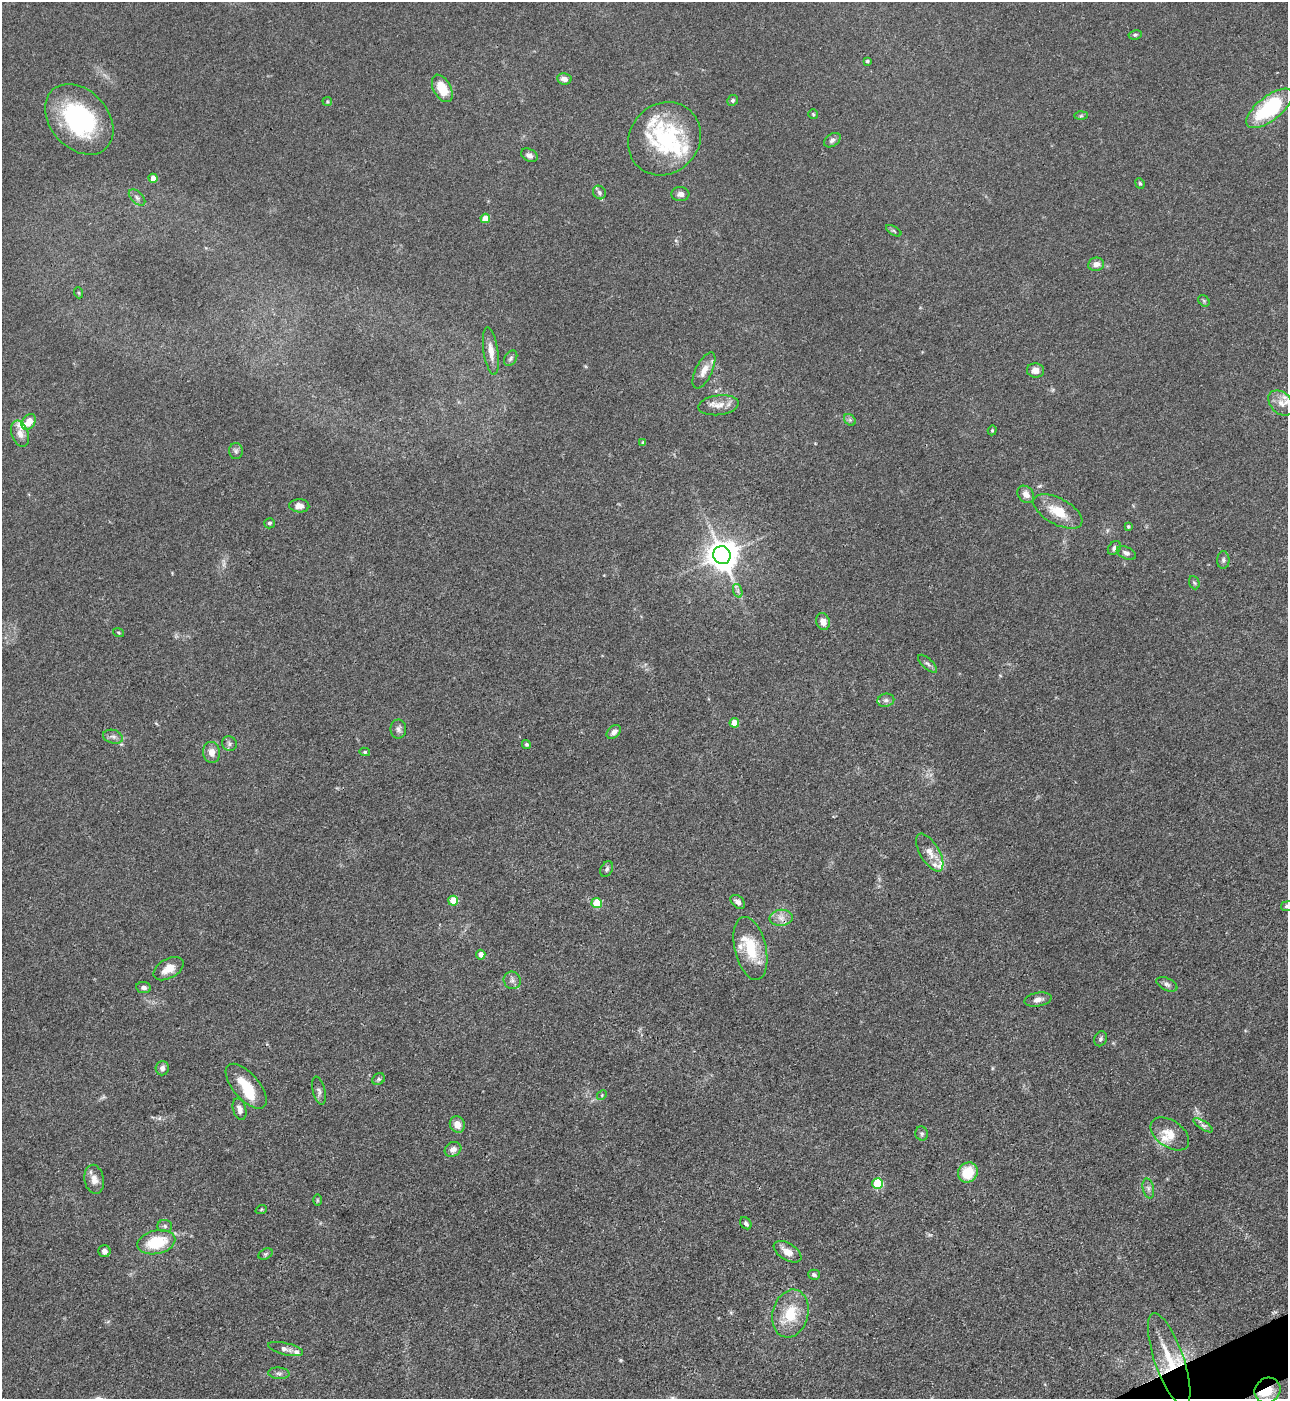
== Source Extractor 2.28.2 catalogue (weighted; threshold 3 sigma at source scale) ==
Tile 6 of 4 x 4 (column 2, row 2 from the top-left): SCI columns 1572-2857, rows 2796-4192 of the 5581 x 5590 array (HDU 1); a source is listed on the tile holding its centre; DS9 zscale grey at full resolution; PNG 1290 x 1401 px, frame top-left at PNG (2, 2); each listed source drawn as its Kron ellipse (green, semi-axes under 4 px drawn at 4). Shown black and unused: <1% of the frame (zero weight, under 3 of 4 exposures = <1% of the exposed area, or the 3 px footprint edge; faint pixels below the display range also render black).
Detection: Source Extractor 2.28.2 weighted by HDU 2 'WHT'; one run over the whole footprint, this tile lists its part. Background 0.0534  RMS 0.0055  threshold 0.0246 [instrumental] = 3 sigma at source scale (4.5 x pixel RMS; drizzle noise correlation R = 1.50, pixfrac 1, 0.05/0.05 arcsec/px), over >= 5 px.
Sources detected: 113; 1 inside a brighter object's white glare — neither listed nor drawn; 10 inside a brighter listed object's ellipse — not listed separately; the other 102 listed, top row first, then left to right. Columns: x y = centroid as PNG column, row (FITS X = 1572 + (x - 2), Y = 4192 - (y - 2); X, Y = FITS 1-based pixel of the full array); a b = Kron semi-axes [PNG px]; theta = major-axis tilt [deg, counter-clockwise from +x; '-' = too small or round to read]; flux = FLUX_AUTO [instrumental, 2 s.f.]
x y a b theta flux
1135 35 7 4 9 0.98
867 61 4 4 - 0.85
564 79 7 5 -10 2.7
442 88 15 8 -62 12
733 100 6 5 - 1.1
327 101 5 4 - 0.6
1269 108 28 12 38 48
813 114 5 5 - 0.7
1081 116 6 4 2 0.88
79 119 40 29 -48 63
664 139 38 34 47 53
832 140 9 6 35 1.9
529 155 9 6 -29 2
153 178 4 4 - 6.4
1140 183 5 4 - 0.8
599 192 7 6 - 1.4
680 194 9 7 -4 2.4
137 197 10 6 -44 1.7
485 218 5 4 - 8.3
894 231 8 3 -30 0.79
1096 264 8 6 7 3.4
79 293 6 3 -72 0.62
1204 301 6 5 - 0.89
491 351 24 7 -82 5.8
511 358 8 6 58 1.3
704 370 20 8 64 5.4
1035 370 8 7 - 3.7
1281 403 14 10 -44 5.6
718 405 20 10 7 5.7
850 420 6 5 - 1.1
29 422 8 6 55 6.7
992 430 5 4 - 0.69
20 434 13 8 -71 3.9
643 443 4 3 - 0.81
236 451 8 7 - 1.5
1026 494 9 7 -49 3.2
299 506 10 6 -2 3.5
1058 511 27 13 -28 13
269 523 5 5 - 1.2
1128 526 4 4 - 0.79
1114 548 7 5 50 1.9
1126 553 10 6 -27 2.1
722 555 9 8 - 910
1223 560 8 6 89 1.5
1194 583 7 5 -67 0.87
738 591 7 4 -72 1.3
823 621 8 7 - 4.1
118 632 6 3 -19 0.53
927 664 12 5 -42 1.7
886 700 8 6 11 1.7
734 723 5 5 - 10
398 729 9 8 - 2.2
614 732 8 5 44 3
113 737 10 6 -16 2
229 744 7 7 - 1.5
526 744 5 4 - 1.1
211 752 10 8 -83 4.1
365 752 5 4 - 0.8
930 852 21 9 -60 5.5
607 869 8 5 62 1.4
453 901 5 5 - 14
738 902 8 5 -42 2.5
597 903 5 5 - 14
1287 906 6 5 - 1.3
781 918 11 8 7 3.8
750 948 32 15 -77 20
481 955 5 4 - 3.2
168 969 16 9 30 6.5
512 980 9 8 - 2.2
1167 984 11 6 -25 2
144 988 7 5 -8 1.9
1038 999 13 7 11 3.2
1100 1039 8 6 65 1.3
162 1068 7 6 - 2.2
379 1079 7 5 34 0.99
246 1086 27 13 -49 14
319 1091 14 6 -77 2.1
602 1095 5 4 - 0.7
239 1109 11 6 -74 3.3
457 1125 8 7 - 4.8
1203 1125 11 4 -32 1.7
922 1133 7 6 - 1.2
1170 1134 21 13 -35 8.8
453 1149 9 7 29 2.8
968 1172 10 9 - 17
94 1179 14 9 -80 4.8
878 1183 5 5 - 34
1148 1188 10 5 -78 1.9
317 1200 6 4 -90 0.67
261 1210 6 3 20 0.57
746 1223 6 5 - 1.5
165 1226 7 6 - 1.4
156 1242 19 11 13 22
104 1251 6 6 - 2.4
788 1252 15 8 -31 5.3
265 1254 7 5 27 1
814 1275 6 5 - 1.3
790 1314 24 17 75 18
285 1349 18 6 -13 2.7
1169 1360 49 14 -71 21
279 1373 10 5 -4 1.8
1267 1390 13 12 - 8.9
Overlapping masked pixels (flux is a lower limit): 2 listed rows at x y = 1169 1360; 1267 1390
Isophote crosses this tile's border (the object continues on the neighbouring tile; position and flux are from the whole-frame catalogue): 2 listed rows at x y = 1281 403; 1287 906